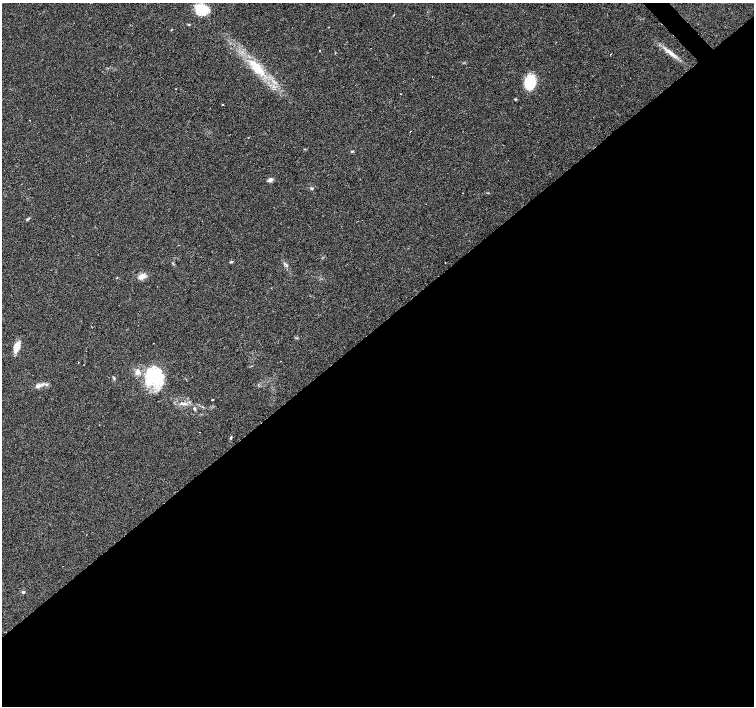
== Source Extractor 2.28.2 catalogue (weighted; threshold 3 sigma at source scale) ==
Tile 15 of 4 x 4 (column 3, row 4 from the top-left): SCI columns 3008-4510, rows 210-1616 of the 6014 x 5982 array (HDU 1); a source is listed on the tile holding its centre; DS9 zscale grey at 2 x 2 block average (1 PNG px = mean of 2 x 2 image px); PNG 756 x 708 px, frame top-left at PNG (2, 3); no overlay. Shown black and unused: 54% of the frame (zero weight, under 3 of 4 exposures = <1% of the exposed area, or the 3 px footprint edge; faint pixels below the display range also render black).
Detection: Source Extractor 2.28.2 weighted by HDU 2 'WHT'; one run over the whole footprint, this tile lists its part. Background 0.0896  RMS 0.0057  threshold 0.0256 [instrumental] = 3 sigma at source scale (4.5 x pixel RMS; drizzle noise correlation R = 1.50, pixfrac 1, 0.0396/0.0396 arcsec/px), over >= 5 px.
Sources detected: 37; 7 cosmic-ray / hot-pixel residue — not listed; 4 inside a brighter listed object's ellipse — not listed separately; the other 26 listed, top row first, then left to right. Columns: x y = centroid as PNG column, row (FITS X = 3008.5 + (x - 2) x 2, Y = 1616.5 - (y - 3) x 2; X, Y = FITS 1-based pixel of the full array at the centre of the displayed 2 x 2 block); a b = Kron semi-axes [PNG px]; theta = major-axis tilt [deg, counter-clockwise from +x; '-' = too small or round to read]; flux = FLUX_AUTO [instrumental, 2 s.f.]
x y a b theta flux
202 10 15 12 -17 31
189 25 3 3 - 0.97
320 50 2 2 - 1.7
670 53 21 4 -35 11
257 67 18 8 -46 35
530 82 14 11 76 35
515 99 3 3 - 1.3
222 105 2 2 - 0.64
410 131 2 2 - 2.2
352 151 4 3 - 1.3
270 180 6 4 31 4.6
312 188 4 3 - 1.4
27 220 5 3 - 1.6
231 262 3 3 - 1.3
286 265 4 3 - 2.1
142 276 9 5 26 9.6
16 346 12 8 74 9.1
78 363 2 2 - 0.74
153 376 23 15 -22 71
114 378 5 2 - 1.5
38 386 11 5 20 6.2
212 400 2 2 - 3.4
183 404 7 4 -11 4.2
194 408 6 3 -52 2
231 438 5 3 - 1.5
23 592 4 3 - 1.8